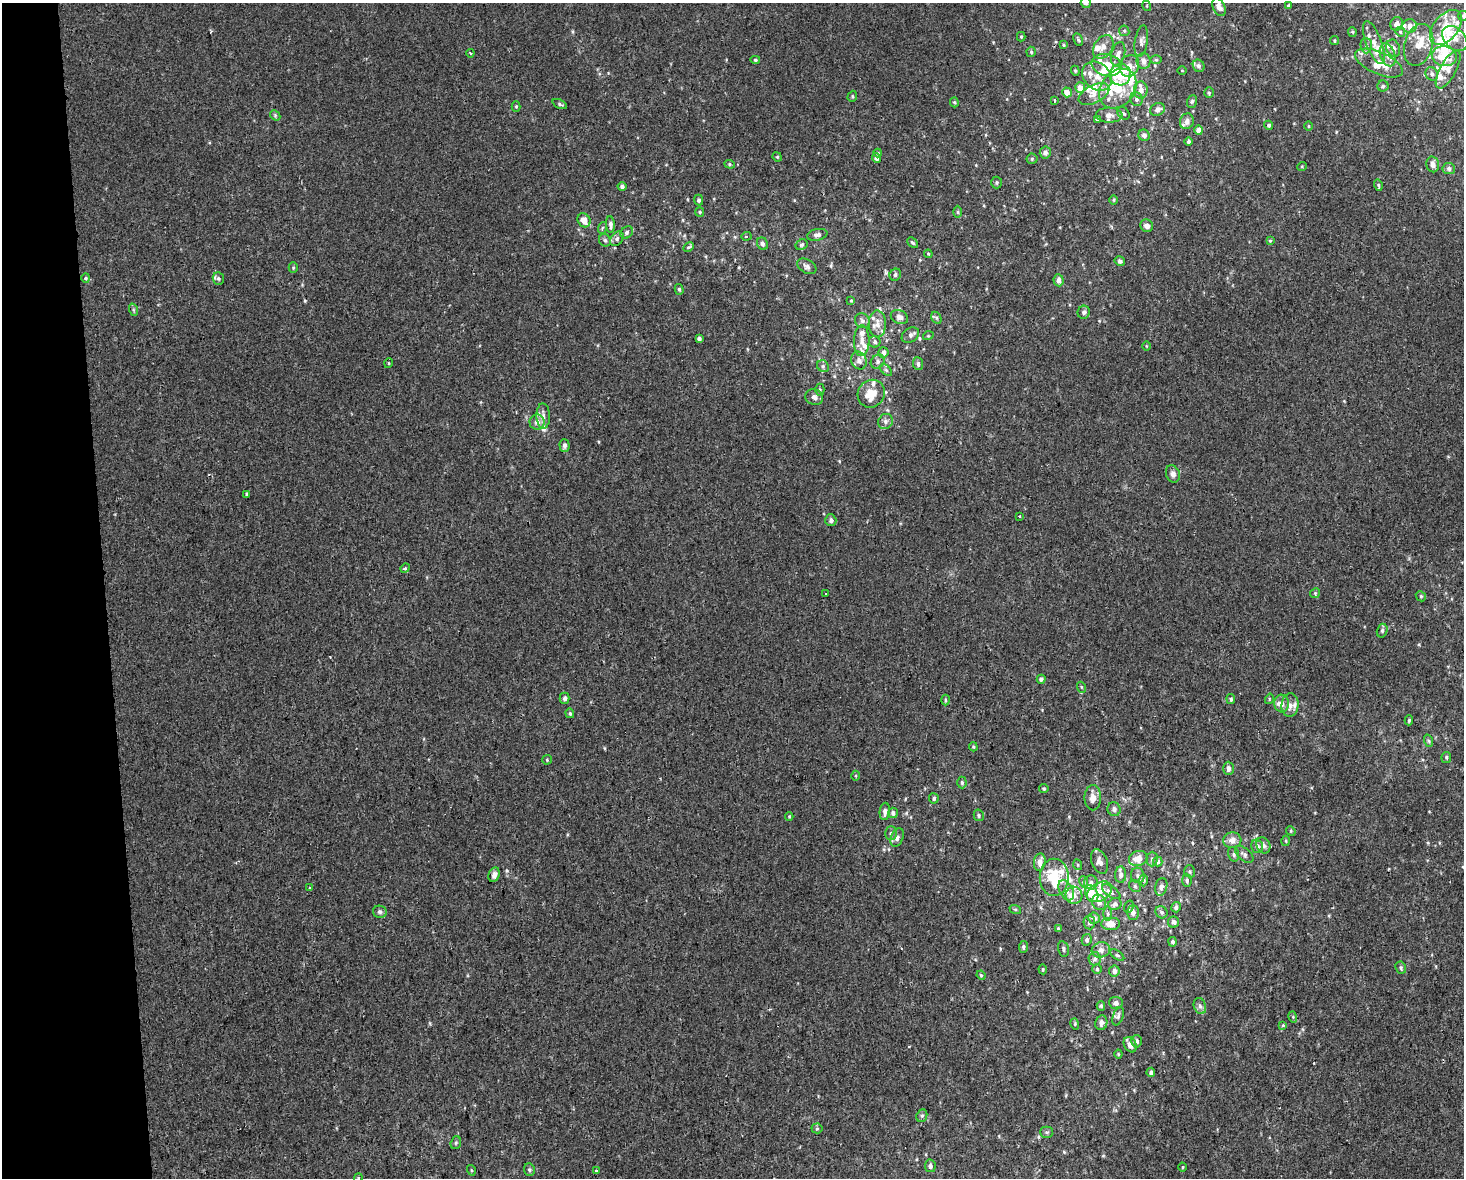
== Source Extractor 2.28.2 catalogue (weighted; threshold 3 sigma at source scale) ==
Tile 4 of 3 x 4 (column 1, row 2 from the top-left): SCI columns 22-1483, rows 2396-3571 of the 4470 x 4790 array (HDU 1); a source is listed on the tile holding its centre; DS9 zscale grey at full resolution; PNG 1466 x 1180 px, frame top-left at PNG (2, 3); each listed source drawn as its Kron ellipse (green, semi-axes under 4 px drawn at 4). Shown black and unused: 7% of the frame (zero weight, under 2 of 3 exposures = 2% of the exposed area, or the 3 px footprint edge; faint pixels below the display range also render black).
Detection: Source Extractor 2.28.2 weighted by HDU 2 'WHT'; one run over the whole footprint, this tile lists its part. Background 3.92e-04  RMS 0.0028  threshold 0.0127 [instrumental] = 3 sigma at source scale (4.5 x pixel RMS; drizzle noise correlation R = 1.50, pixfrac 1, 0.0396/0.0396 arcsec/px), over >= 5 px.
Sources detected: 298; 2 cosmic-ray / hot-pixel residue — neither listed nor drawn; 51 inside a brighter listed object's ellipse — not listed separately; the other 245 listed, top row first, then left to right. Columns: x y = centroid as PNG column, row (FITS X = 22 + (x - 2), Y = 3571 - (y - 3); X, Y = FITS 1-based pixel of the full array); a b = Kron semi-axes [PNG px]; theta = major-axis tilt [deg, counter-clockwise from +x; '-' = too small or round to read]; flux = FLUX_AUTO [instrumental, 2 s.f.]
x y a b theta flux
1086 3 5 5 - 0.9
1147 6 5 3 - 0.26
1288 6 4 3 - 0.41
1219 7 10 6 -67 1.5
1463 16 5 5 - 0.37
1397 24 7 6 - 1.9
1410 26 7 7 - 1.5
1446 27 20 12 51 6.6
1124 31 5 5 - 0.43
1352 32 5 4 - 0.35
1400 32 5 4 - 0.45
1021 37 5 4 - 0.34
1455 39 15 10 -45 2.9
1078 40 6 4 -62 0.47
1141 41 16 6 81 1.3
1334 41 4 3 - 0.31
1374 42 22 7 -69 2.7
1063 45 3 3 - 0.36
1419 45 21 14 74 5.2
1366 46 8 6 -87 0.79
1103 47 13 9 56 2.1
1393 48 9 6 -70 1.4
1031 52 5 4 - 0.43
470 53 4 3 - 0.29
1118 54 12 6 75 1.7
1388 55 12 7 -72 1.9
1444 56 12 10 -11 7.4
755 60 5 4 - 0.35
1156 60 6 4 0 0.37
1144 61 8 7 - 1.6
1379 63 25 11 -24 5.3
1107 65 15 11 -13 3.6
1129 66 11 9 65 2.5
1199 66 6 5 - 0.82
1182 70 5 3 - 0.23
1448 70 21 8 61 2.5
1075 71 5 4 - 0.36
1432 74 7 6 - 0.83
1120 75 11 10 - 9.2
1097 76 16 13 -41 4
1383 86 5 5 - 0.49
1080 88 5 5 - 2.3
1118 89 21 17 52 8
1141 90 8 7 - 1.8
1067 92 5 4 - 2.2
1209 93 5 4 - 0.41
1094 94 16 8 28 2.5
852 96 5 4 - 0.36
1136 99 7 6 - 0.83
1054 100 3 2 - 0.42
1192 101 6 5 - 0.47
954 102 5 4 - 0.39
560 104 8 4 -25 0.48
516 106 5 4 - 0.32
1158 109 7 6 - 1.2
1123 113 7 5 -44 0.6
275 115 6 4 -47 0.41
1109 115 13 7 -1 1.5
1097 119 4 3 - 0.47
1187 121 8 7 - 1.7
1269 125 4 4 - 0.51
1309 126 5 3 - 0.23
1199 130 4 4 - 1.9
1144 135 6 5 - 1.2
1189 142 4 4 - 0.56
1045 152 6 5 - 1.3
878 153 4 4 - 0.29
777 157 5 4 - 0.31
876 158 5 4 - 0.86
1032 159 5 5 - 0.4
730 164 5 4 - 0.35
1433 164 8 6 -76 1.5
1302 166 5 3 - 0.26
1449 168 6 5 - 0.98
997 183 6 5 - 0.48
1378 185 6 4 -73 0.34
622 186 4 4 - 0.75
699 200 5 4 - 0.59
1114 200 5 3 - 0.28
700 212 5 4 - 0.37
958 212 6 4 -89 0.35
584 220 7 6 - 2.7
610 224 8 4 -87 1.1
1147 226 6 6 - 1.2
602 228 6 3 71 0.33
627 232 7 5 48 0.65
817 235 10 5 12 0.94
746 236 5 4 - 0.48
617 239 8 6 51 0.8
605 240 6 5 - 0.65
1270 241 4 4 - 0.26
913 243 6 3 -44 0.39
762 244 6 5 - 0.81
801 245 6 5 - 0.46
688 247 5 4 - 0.64
928 254 4 3 - 0.27
1120 261 5 4 - 0.64
807 266 10 6 -30 0.96
293 268 5 4 - 0.34
895 275 6 5 - 0.65
86 278 5 4 - 0.34
218 279 6 5 - 0.52
1059 280 6 5 - 1.5
679 289 5 4 - 0.44
851 301 4 3 - 0.24
134 310 6 4 -70 0.39
1084 312 6 6 - 0.79
899 317 9 6 -23 1.7
936 318 6 4 -59 0.47
862 321 8 7 - 1.1
877 324 13 8 -90 2.4
910 335 9 7 34 0.96
928 336 5 3 - 0.25
699 339 4 3 - 0.73
862 341 15 8 88 2.4
875 342 6 5 - 0.77
1146 346 5 3 - 0.25
883 352 5 5 - 0.99
859 361 9 7 -62 1.6
878 361 7 6 - 0.81
389 363 5 3 - 0.25
918 364 6 5 - 0.64
823 366 6 5 - 0.61
886 370 7 4 -45 0.49
820 390 6 4 89 0.45
871 394 14 13 - 5.5
814 397 9 7 -24 1.4
543 416 13 6 -89 1.4
886 421 8 7 - 0.97
537 422 7 7 - 1.6
564 445 6 5 - 0.98
1173 474 9 7 -69 1.2
247 494 3 3 - 1.4
1019 516 3 3 - 0.3
831 520 6 5 - 0.87
405 568 5 4 - 0.42
1315 593 5 4 - 0.35
825 594 3 2 - 0.32
1421 596 5 4 - 0.37
1382 631 7 5 75 0.56
1041 679 4 4 - 0.67
1081 687 5 3 - 0.27
565 698 5 5 - 0.8
1231 699 5 4 - 0.5
1269 699 5 3 - 0.26
945 700 5 3 - 0.35
1282 703 9 7 -82 1.3
1290 705 12 8 85 1.7
570 713 5 4 - 0.39
1409 720 5 4 - 0.36
1429 741 6 4 -70 0.44
973 747 5 3 - 0.33
1446 757 5 5 - 0.44
547 760 5 4 - 0.32
1228 768 6 5 - 1.1
856 776 5 3 - 0.3
962 782 6 4 -88 0.48
1044 788 5 4 - 0.34
934 798 5 5 - 0.52
1093 798 12 8 -89 2.5
1114 809 7 6 - 1
885 811 9 5 85 1.1
893 813 5 5 - 0.91
979 815 6 5 - 0.49
789 816 4 3 - 0.27
1291 831 5 4 - 0.32
891 833 7 5 -89 0.69
897 837 10 6 69 0.96
1232 840 9 8 - 2
1286 841 5 3 - 0.29
1263 845 8 6 -63 1.1
1257 846 7 6 - 1.3
1233 854 7 5 -71 0.63
1244 854 11 6 -40 0.91
1138 858 9 7 19 3.2
1152 859 7 5 89 0.76
1158 861 5 5 - 0.93
1040 862 9 6 82 1.9
1099 862 13 8 -68 1.6
1078 865 5 3 - 0.29
1190 871 6 5 - 0.49
494 875 7 5 69 1.2
1121 875 8 5 -89 1
1138 875 8 6 -73 0.89
1054 877 18 14 -89 12
1144 880 6 4 -89 0.51
1187 880 6 4 -86 0.6
1084 882 6 4 -72 0.44
1091 883 7 7 - 0.91
1135 886 6 5 - 0.48
1161 887 9 6 76 1.2
310 888 3 3 - 1.5
1066 890 11 6 -63 1.8
1099 892 13 9 29 3.1
1111 892 10 5 -34 1
1092 894 9 6 -65 5.5
1074 895 9 8 - 1.9
1099 902 8 6 -62 1.3
1115 904 7 6 - 1.2
1129 907 6 4 71 0.43
1176 907 5 4 - 0.75
1015 909 6 4 -18 0.34
380 912 7 6 - 0.72
1133 912 7 6 - 1.1
1161 912 6 5 - 0.63
1108 914 7 3 -90 0.46
1094 918 6 5 - 1.1
1089 922 7 5 -81 0.9
1173 922 5 5 - 1.2
1111 924 9 6 1 3.2
1058 928 4 3 - 0.28
1087 940 6 5 - 0.79
1172 942 4 4 - 0.53
1023 947 6 4 83 0.56
1063 949 8 5 -76 0.62
1101 950 9 7 16 1.5
1117 955 8 4 -34 0.41
1095 959 6 6 - 0.68
1401 968 6 5 - 0.51
1043 969 5 3 - 0.28
1097 969 4 4 - 0.43
1114 971 5 5 - 1.1
981 975 4 4 - 0.28
1116 1003 7 6 - 0.99
1101 1006 5 4 - 0.39
1200 1006 8 6 -73 0.95
1118 1016 9 5 72 0.73
1293 1017 6 3 -73 0.28
1101 1023 7 6 - 0.98
1075 1024 6 3 -73 0.31
1282 1025 3 3 - 0.69
1137 1041 6 5 - 0.83
1130 1045 8 6 -62 1.7
1118 1054 4 4 - 0.28
1151 1072 4 4 - 0.7
922 1116 6 5 - 0.56
817 1128 5 5 - 0.42
1047 1132 6 5 - 0.52
456 1143 6 5 - 0.47
930 1166 6 5 - 0.83
1183 1167 4 3 - 0.24
471 1170 5 3 - 0.24
529 1170 6 5 - 0.53
596 1171 3 3 - 0.3
358 1178 5 4 - 0.36
Isophote crosses this tile's border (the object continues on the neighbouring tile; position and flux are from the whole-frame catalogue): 3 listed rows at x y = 1086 3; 1463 16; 358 1178
Unlisted compact peaks at least as high as the median listed source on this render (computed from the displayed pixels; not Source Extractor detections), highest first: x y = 886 273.